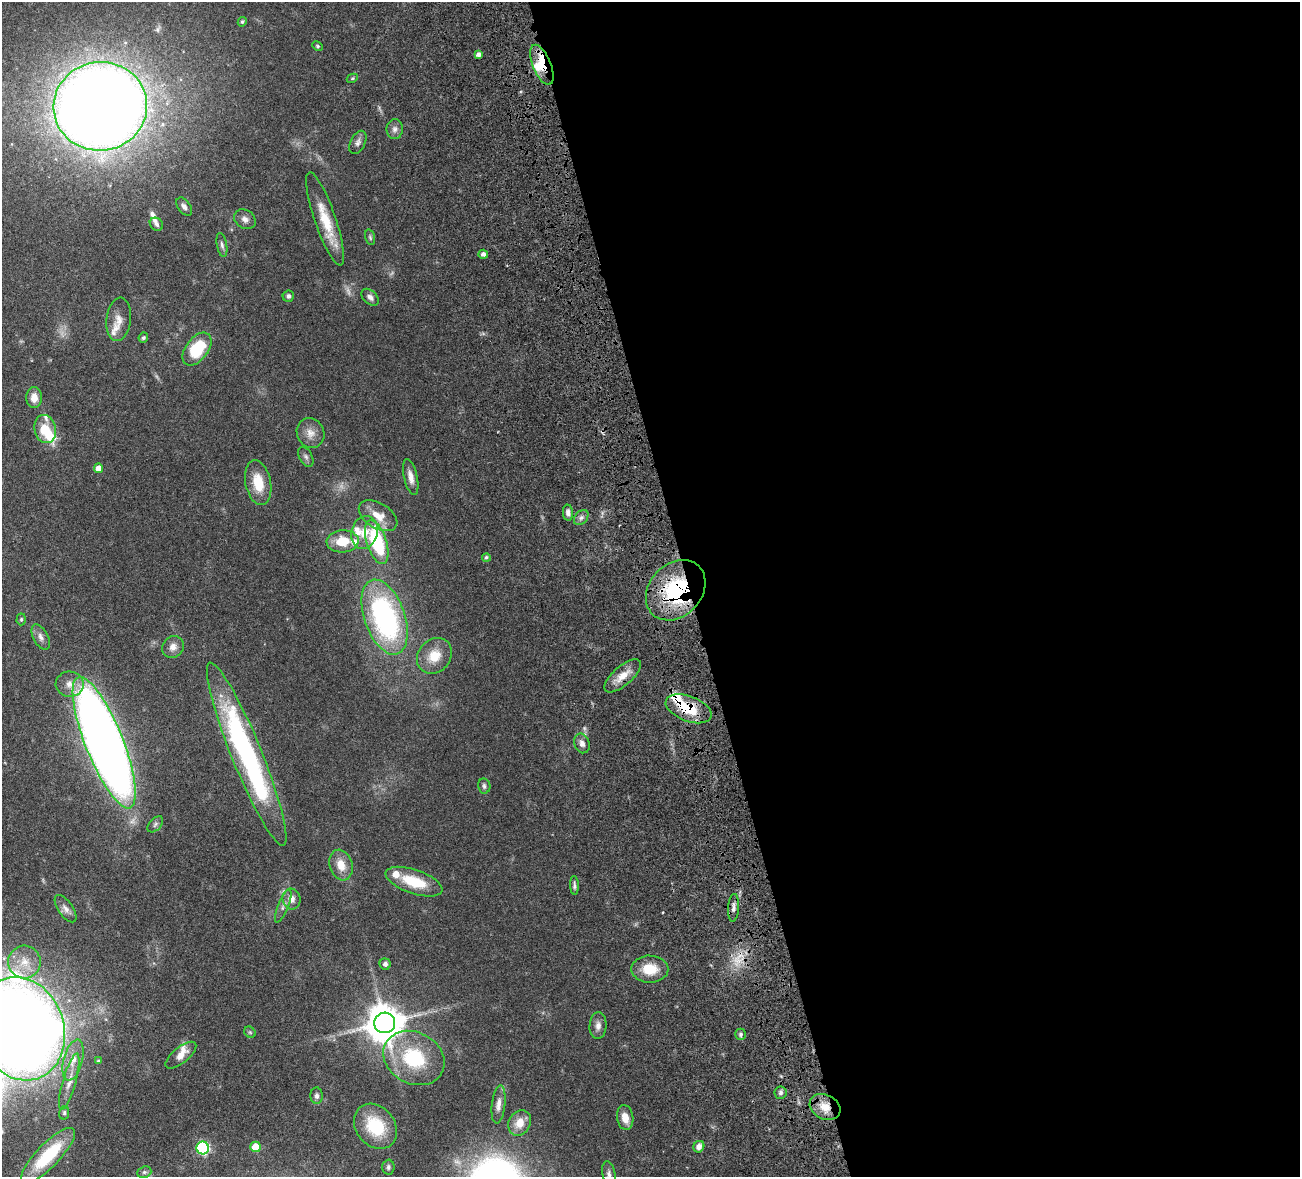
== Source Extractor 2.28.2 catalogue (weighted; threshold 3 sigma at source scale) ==
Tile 8 of 4 x 4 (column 4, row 2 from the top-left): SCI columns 4055-5352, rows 2683-3857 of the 5510 x 5250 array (HDU 1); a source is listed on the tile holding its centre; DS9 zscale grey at full resolution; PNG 1302 x 1179 px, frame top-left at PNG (2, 2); each listed source drawn as its Kron ellipse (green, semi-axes under 4 px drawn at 4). Shown black and unused: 47% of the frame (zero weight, under 4 of 8 exposures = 8% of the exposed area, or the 3 px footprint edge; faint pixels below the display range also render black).
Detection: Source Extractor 2.28.2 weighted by HDU 2 'WHT'; one run over the whole footprint, this tile lists its part. Background 0.0863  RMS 0.0031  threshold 0.0127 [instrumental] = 3 sigma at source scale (4.09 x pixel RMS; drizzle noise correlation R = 1.36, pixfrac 0.8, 0.05/0.05 arcsec/px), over >= 5 px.
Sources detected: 99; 4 too faint to see at this stretch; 1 long thin detection or spike segment (spike, bleed or trail) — neither listed nor drawn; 11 inside a brighter listed object's ellipse — not listed separately; the other 83 listed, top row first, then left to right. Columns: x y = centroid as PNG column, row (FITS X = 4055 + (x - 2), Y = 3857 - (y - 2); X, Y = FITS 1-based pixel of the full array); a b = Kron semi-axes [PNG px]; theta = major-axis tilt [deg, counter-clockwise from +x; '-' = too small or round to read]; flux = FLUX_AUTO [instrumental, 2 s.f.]
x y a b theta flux
242 22 5 4 - 0.46
318 46 5 4 - 0.35
478 54 4 4 - 1
542 65 21 9 -67 5.4
352 78 6 4 30 0.36
100 106 47 44 9 570
395 129 10 8 89 1.3
358 142 12 7 63 1.2
184 207 10 6 -54 1.3
245 219 11 9 -33 1.5
325 219 49 10 -71 9.3
156 224 7 6 - 0.87
370 237 8 4 -74 0.49
222 245 12 5 -80 0.83
483 254 5 4 - 1
288 296 6 5 - 0.76
370 297 10 6 -44 1.2
119 319 22 12 84 2.9
143 338 5 4 - 0.66
197 349 19 11 53 13
34 398 10 8 89 2.6
45 429 14 10 -77 6.7
310 433 15 13 -64 2.8
306 457 11 6 -60 0.88
99 468 5 4 - 2.4
411 477 18 6 -77 2.2
258 483 23 12 -79 7.2
568 513 8 5 -85 1.2
378 516 21 12 -32 5
581 517 8 6 48 1
364 532 17 13 73 4.1
343 541 16 11 4 6.9
377 542 23 10 -72 24
486 557 4 4 - 0.55
676 590 33 26 46 29
385 617 39 20 -70 58
21 619 6 4 87 0.45
41 637 14 7 -62 1.4
173 647 11 10 - 2
434 656 19 16 48 5.5
623 676 23 9 41 4
70 684 14 12 -2 2.8
688 709 24 12 -21 10
104 743 70 19 -68 390
582 743 10 7 -71 1.6
247 754 98 15 -68 70
484 786 7 6 - 0.7
155 824 9 5 46 0.75
341 865 16 11 -73 4
414 882 29 12 -19 9.6
574 885 9 4 -86 0.73
291 899 10 9 - 2.4
283 906 17 5 68 1.3
733 908 14 5 86 1.2
66 909 16 7 -55 1.6
24 962 16 16 - 5.1
385 964 5 5 - 0.99
650 969 18 13 0 6.6
385 1023 10 10 - 780
598 1026 13 8 87 1.7
21 1029 52 43 -70 520
250 1032 6 5 - 0.42
741 1034 5 5 - 0.65
181 1055 19 8 39 2.6
414 1058 32 25 -28 18
73 1060 21 9 76 3.7
98 1061 4 4 - 0.3
69 1082 29 6 74 2.8
781 1093 6 6 - 0.71
316 1096 8 6 -89 0.82
498 1104 19 6 83 2
825 1107 16 12 -27 4.8
64 1113 7 5 78 0.49
625 1117 12 8 -81 3.3
520 1123 13 10 62 3.9
375 1126 24 19 -51 11
256 1147 5 5 - 7
699 1147 6 5 - 1.8
203 1148 6 6 - 37
48 1155 36 11 46 13
388 1167 7 6 - 0.71
144 1172 7 5 21 0.6
609 1174 13 6 -81 1.2
Overlapping masked pixels (flux is a lower limit): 5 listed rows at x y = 542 65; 676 590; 623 676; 688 709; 825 1107
Isophote crosses this tile's border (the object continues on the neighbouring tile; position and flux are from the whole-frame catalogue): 2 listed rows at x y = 21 1029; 609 1174